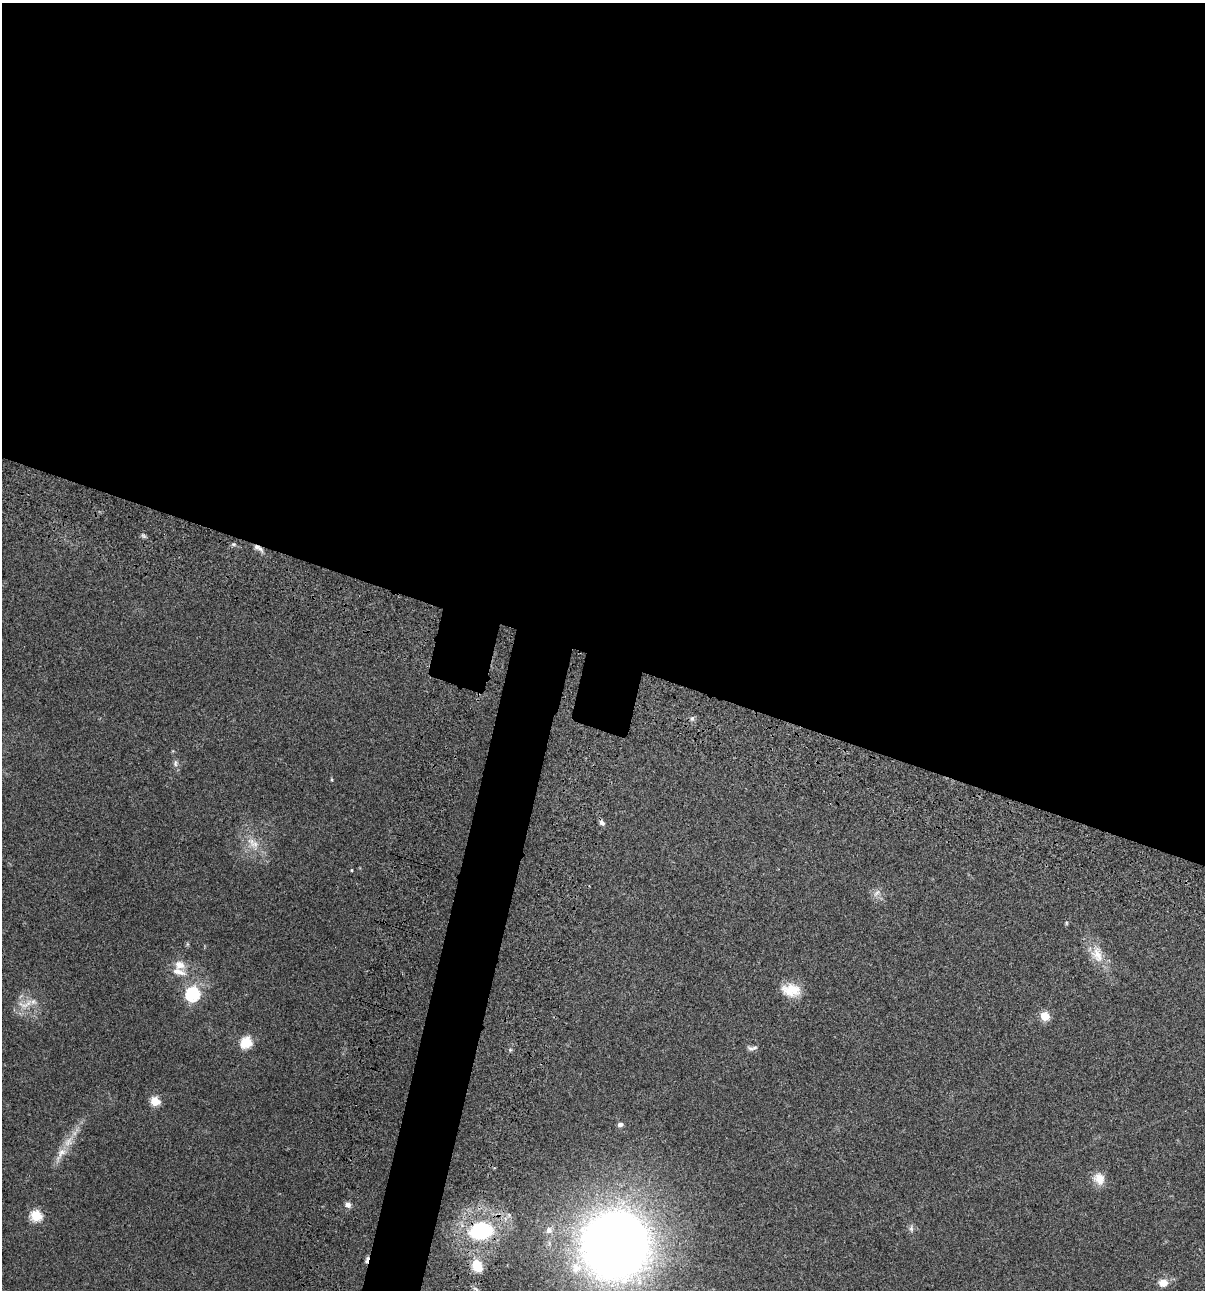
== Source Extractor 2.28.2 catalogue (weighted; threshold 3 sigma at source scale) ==
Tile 3 of 4 x 4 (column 3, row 1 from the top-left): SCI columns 2641-3843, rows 3985-5272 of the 5405 x 5389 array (HDU 1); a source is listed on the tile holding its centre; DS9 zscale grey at full resolution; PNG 1207 x 1292 px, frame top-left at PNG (2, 3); no overlay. Shown black and unused: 54% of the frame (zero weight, under 3 of 4 exposures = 9% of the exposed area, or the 3 px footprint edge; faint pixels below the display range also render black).
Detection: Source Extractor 2.28.2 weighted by HDU 2 'WHT'; one run over the whole footprint, this tile lists its part. Background 0.0468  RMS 0.0053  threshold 0.0237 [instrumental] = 3 sigma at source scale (4.5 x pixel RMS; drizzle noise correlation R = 1.50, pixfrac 1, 0.05/0.05 arcsec/px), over >= 5 px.
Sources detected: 34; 1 inside a brighter listed object's ellipse — not listed separately; the other 33 listed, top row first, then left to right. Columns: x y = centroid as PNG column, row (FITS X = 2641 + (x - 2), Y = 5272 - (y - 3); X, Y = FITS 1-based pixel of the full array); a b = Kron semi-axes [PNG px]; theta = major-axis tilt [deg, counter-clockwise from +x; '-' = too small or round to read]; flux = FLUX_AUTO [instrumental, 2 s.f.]
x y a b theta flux
143 536 8 5 -34 1
258 548 15 6 -31 2.8
692 718 6 6 - 1.4
175 763 9 7 82 1.7
332 779 5 4 - 0.58
602 823 8 6 -49 1.7
254 844 16 13 -47 7.1
351 870 3 3 - 0.49
877 893 13 6 47 2.4
1066 923 6 4 90 0.63
1097 954 25 16 -70 10
179 972 22 10 -15 6
791 990 22 14 -6 11
192 994 6 6 - 85
27 1004 23 7 33 5.6
1045 1016 5 5 - 20
246 1042 6 6 - 43
751 1049 11 7 -18 1.8
510 1050 5 4 - 0.65
155 1101 5 5 - 22
620 1125 6 5 - 1.7
61 1154 30 10 58 8
1099 1179 17 14 -53 6.3
348 1205 8 7 - 2
36 1216 6 6 - 39
911 1228 10 5 -90 1.5
549 1230 10 9 - 2.8
481 1231 25 17 7 44
615 1245 35 34 - 1200
367 1260 11 4 71 1.4
477 1266 13 10 -68 12
1163 1283 13 10 4 4.8
476 1289 10 4 -45 1.4
Overlapping masked pixels (flux is a lower limit): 3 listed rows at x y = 258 548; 481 1231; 367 1260
Isophote crosses this tile's border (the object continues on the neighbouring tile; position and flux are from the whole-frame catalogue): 1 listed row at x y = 476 1289